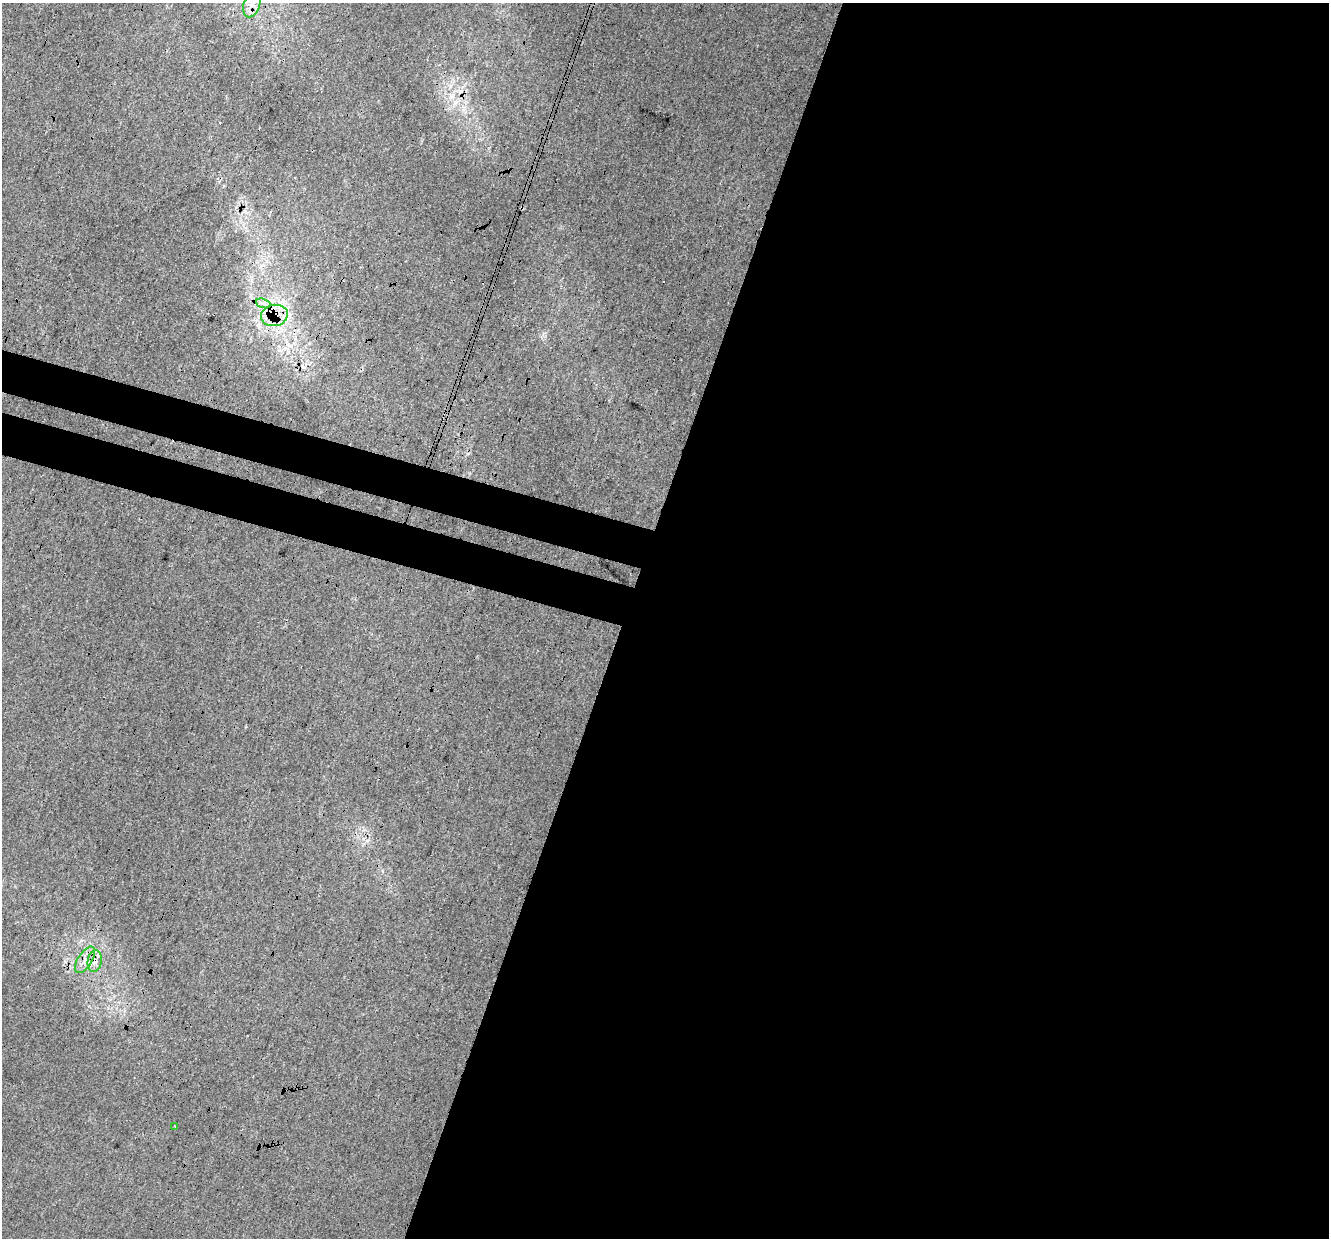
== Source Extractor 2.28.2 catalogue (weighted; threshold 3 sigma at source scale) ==
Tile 12 of 4 x 4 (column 4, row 3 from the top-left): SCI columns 4009-5335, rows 1571-2806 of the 5354 x 5551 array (HDU 1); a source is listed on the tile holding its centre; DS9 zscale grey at full resolution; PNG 1331 x 1240 px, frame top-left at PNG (2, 3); each listed source drawn as its Kron ellipse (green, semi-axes under 4 px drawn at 4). Shown black and unused: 57% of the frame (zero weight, under 3 of 4 exposures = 5% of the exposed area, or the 3 px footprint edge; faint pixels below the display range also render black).
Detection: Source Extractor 2.28.2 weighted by HDU 2 'WHT'; one run over the whole footprint, this tile lists its part. Background 0.00884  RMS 0.0037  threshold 0.0168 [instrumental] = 3 sigma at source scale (4.5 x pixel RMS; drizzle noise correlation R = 1.50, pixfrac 1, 0.0396/0.0396 arcsec/px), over >= 5 px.
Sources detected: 11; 3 cosmic-ray / hot-pixel residue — neither listed nor drawn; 2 inside a brighter listed object's ellipse — not listed separately; the other 6 listed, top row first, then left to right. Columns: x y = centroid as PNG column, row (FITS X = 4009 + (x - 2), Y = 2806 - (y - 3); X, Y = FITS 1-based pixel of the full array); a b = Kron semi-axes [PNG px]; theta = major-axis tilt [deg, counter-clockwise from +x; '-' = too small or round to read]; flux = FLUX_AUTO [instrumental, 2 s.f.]
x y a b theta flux
252 4 13 8 72 3.3
263 303 7 4 -18 1.4
274 315 13 10 11 6.2
85 960 15 7 58 3.2
95 961 11 7 78 2.3
175 1126 2 2 - 0.3
Overlapping masked pixels (flux is a lower limit): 3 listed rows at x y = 274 315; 85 960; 95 961
Isophote crosses this tile's border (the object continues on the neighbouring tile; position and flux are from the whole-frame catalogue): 1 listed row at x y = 252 4